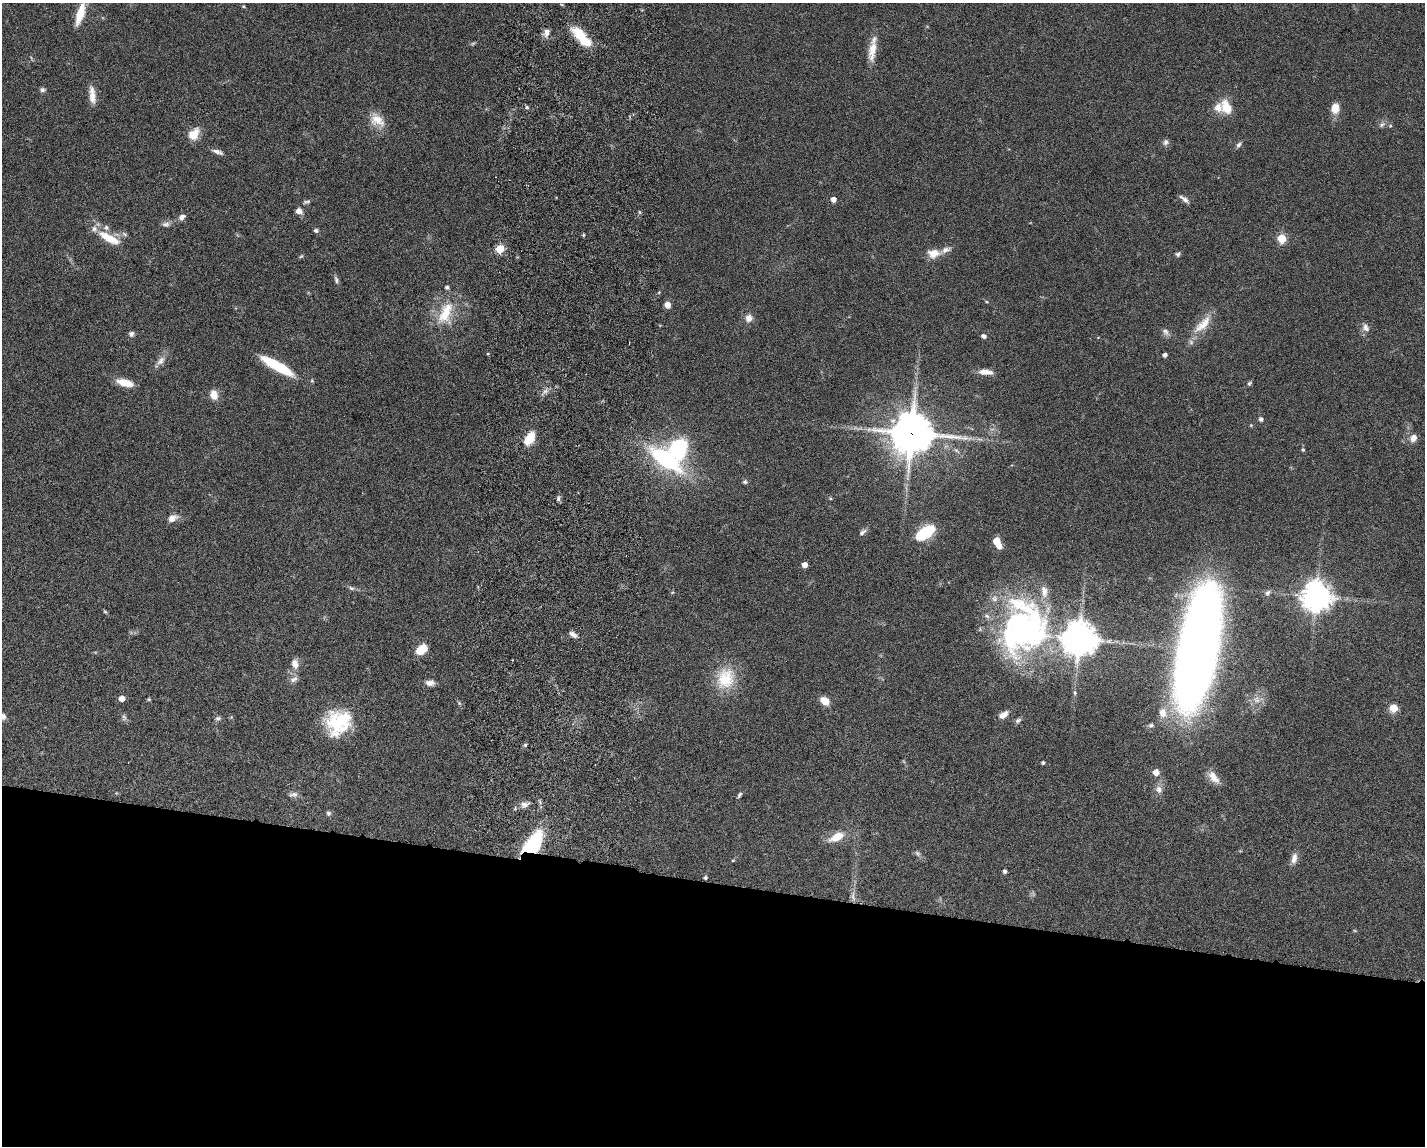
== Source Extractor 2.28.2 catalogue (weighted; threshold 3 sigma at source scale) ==
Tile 11 of 3 x 4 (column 2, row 4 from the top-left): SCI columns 1701-3123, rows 10-1153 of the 4712 x 4595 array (HDU 1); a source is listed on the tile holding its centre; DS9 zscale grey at full resolution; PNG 1427 x 1148 px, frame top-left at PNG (2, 3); no overlay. Shown black and unused: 23% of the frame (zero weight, under 3 of 6 exposures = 3% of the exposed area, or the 3 px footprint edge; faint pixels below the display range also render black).
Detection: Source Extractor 2.28.2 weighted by HDU 2 'WHT'; one run over the whole footprint, this tile lists its part. Background 0.0588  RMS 0.0038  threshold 0.0154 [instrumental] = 3 sigma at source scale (4.09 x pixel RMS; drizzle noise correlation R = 1.36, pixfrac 0.8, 0.05/0.05 arcsec/px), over >= 5 px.
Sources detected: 120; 2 too faint to see at this stretch — not listed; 9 inside a brighter listed object's ellipse — not listed separately; the other 109 listed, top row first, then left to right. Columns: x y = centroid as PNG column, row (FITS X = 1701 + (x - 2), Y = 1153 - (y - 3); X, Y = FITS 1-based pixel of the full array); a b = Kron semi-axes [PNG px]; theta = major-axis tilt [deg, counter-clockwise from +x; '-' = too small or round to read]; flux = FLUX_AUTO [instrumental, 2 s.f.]
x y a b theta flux
80 13 24 8 73 7
546 32 10 7 73 2
580 34 21 11 -41 9.7
872 51 30 9 83 5.4
42 90 7 5 -6 0.9
92 95 22 7 -83 3.5
527 107 5 4 - 0.52
1226 107 19 12 -65 6.4
1335 108 11 8 82 4.5
377 120 22 14 -37 5.5
1382 125 9 6 36 1.1
194 134 16 11 55 4.4
1165 142 8 7 - 1.1
1238 145 8 6 54 0.93
218 152 15 5 -19 1.5
833 199 5 5 - 2
1184 199 14 5 -39 1.5
306 202 11 5 13 0.8
299 211 8 7 - 1.8
182 217 9 7 51 1.6
166 224 11 7 -3 1.3
316 231 6 5 - 0.8
124 234 9 5 -28 0.79
583 235 5 3 - 0.36
109 238 32 10 -28 7.8
1282 238 5 5 - 15
500 249 5 5 - 14
934 253 14 10 5 4.5
1178 254 6 5 - 0.74
301 256 6 5 - 0.46
336 280 10 5 -78 0.96
986 301 5 3 - 0.32
667 305 6 5 - 2.8
446 313 35 17 69 12
749 318 10 9 - 2.4
1203 324 33 12 45 7
1366 328 12 9 -61 1.8
1165 332 12 7 -55 1.5
131 334 7 6 - 1.1
984 336 7 5 -25 1.1
1165 355 4 4 - 1.3
161 361 14 8 48 2.2
277 366 36 8 -30 18
986 372 18 6 -4 3.2
125 383 18 7 -15 5.7
1249 383 7 5 40 0.61
545 391 8 6 43 1.2
214 395 10 7 -77 4.1
1261 419 6 5 - 0.86
1251 425 4 4 - 0.32
911 433 15 14 - 970
529 438 17 10 59 5.9
1413 438 9 7 58 2.5
980 439 10 4 -12 1
678 448 21 17 81 29
1303 450 6 5 - 0.47
665 459 39 15 -37 38
745 482 7 5 -11 0.66
558 498 7 5 88 0.78
172 518 14 8 27 2.5
862 532 12 6 45 1.2
925 533 20 10 35 15
997 541 5 5 - 8.7
999 546 5 4 - 2.3
804 565 4 4 - 3.1
351 588 8 5 -26 0.82
1267 593 8 6 57 1.2
1316 596 9 9 - 530
105 612 6 4 -42 0.42
1023 629 60 51 57 100
573 634 11 6 -36 1.6
1079 639 10 10 - 750
421 649 10 6 38 9.1
1198 650 89 24 79 640
295 664 12 8 -73 2.9
725 678 31 25 72 13
294 679 12 7 30 1.5
430 683 11 7 -2 1.9
1075 693 7 5 90 0.6
122 698 5 4 - 3.5
149 699 4 4 - 0.53
1257 700 12 9 -12 2.6
824 701 9 7 -36 4.4
459 703 6 4 -47 0.49
1393 708 5 5 - 12
1163 713 12 9 -80 3.8
1003 715 12 7 34 2.5
3 716 7 7 - 1.7
124 717 10 5 -63 0.9
218 718 7 6 - 0.85
1018 720 9 6 29 0.88
337 722 30 27 -55 19
1151 725 7 5 22 0.88
525 745 6 4 44 0.51
1043 763 4 4 - 0.64
1156 772 5 5 - 4.3
1213 777 19 10 -51 3.7
1159 789 11 8 -62 2
293 794 13 6 9 1.3
739 795 7 4 58 0.68
524 805 12 9 9 2
328 813 6 5 - 0.74
837 837 22 10 26 5.6
532 845 19 10 54 39
1294 858 14 7 81 2.4
733 860 5 3 - 0.3
1004 871 5 4 - 0.75
705 878 4 4 - 0.69
853 896 15 5 -82 1.8
Overlapping masked pixels (flux is a lower limit): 2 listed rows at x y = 911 433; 532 845
Isophote crosses this tile's border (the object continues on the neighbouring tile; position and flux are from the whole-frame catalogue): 2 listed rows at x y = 80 13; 3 716